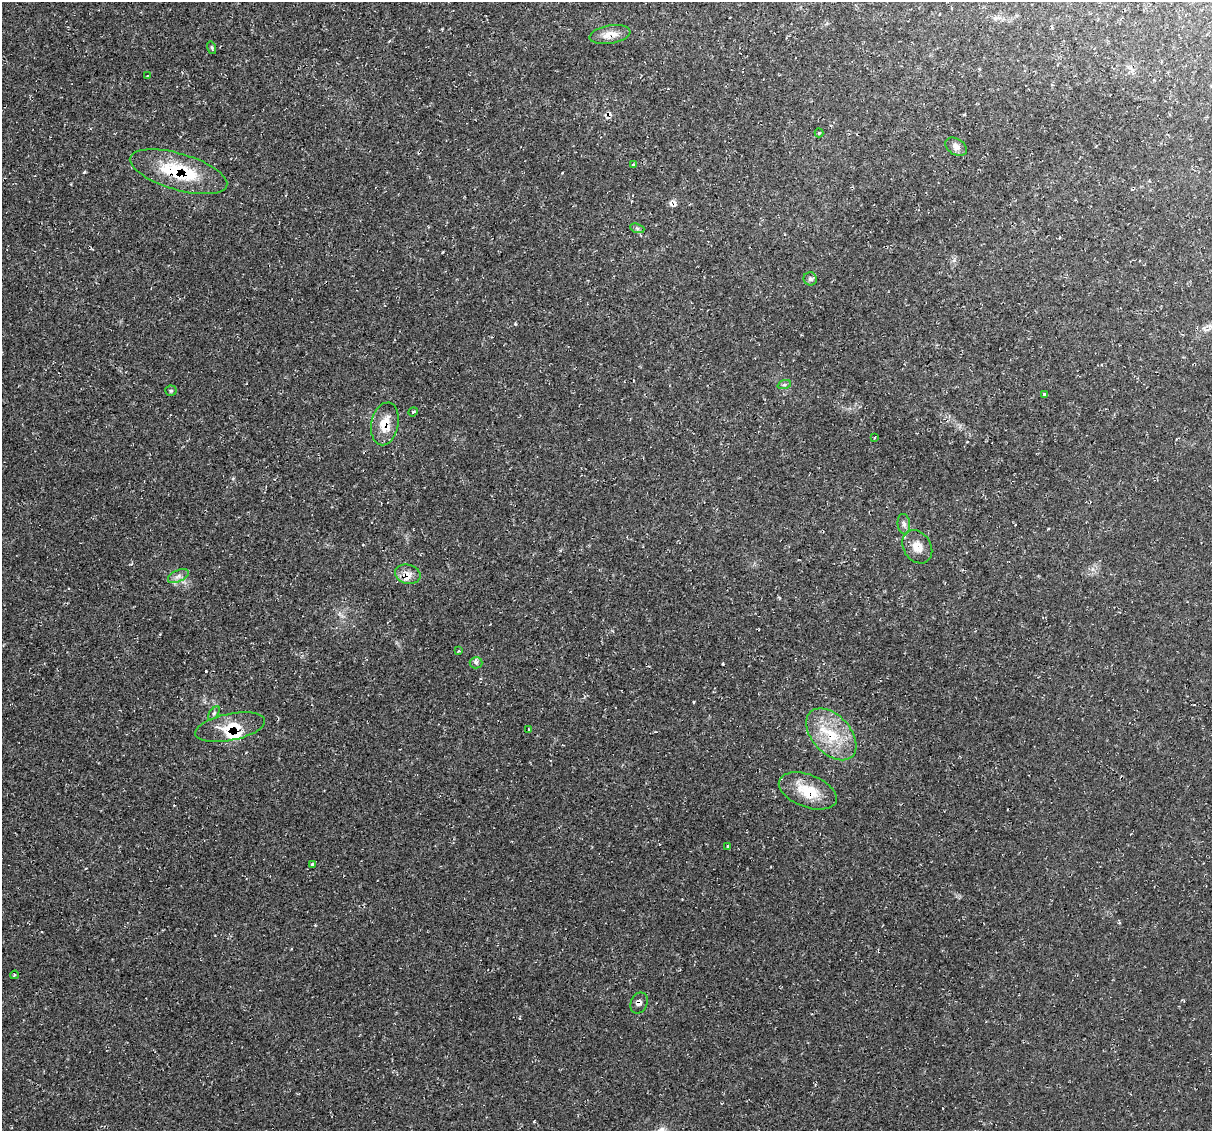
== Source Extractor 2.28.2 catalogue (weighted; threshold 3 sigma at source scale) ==
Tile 10 of 4 x 4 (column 2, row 3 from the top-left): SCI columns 1225-2434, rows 1244-2372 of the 4856 x 4871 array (HDU 1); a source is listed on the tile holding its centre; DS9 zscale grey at full resolution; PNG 1214 x 1133 px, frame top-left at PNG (2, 2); each listed source drawn as its Kron ellipse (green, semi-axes under 4 px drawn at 4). Shown black and unused: <1% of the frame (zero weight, under 2 of 3 exposures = <1% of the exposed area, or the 3 px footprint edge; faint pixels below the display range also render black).
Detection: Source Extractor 2.28.2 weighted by HDU 2 'WHT'; one run over the whole footprint, this tile lists its part. Background 0.0207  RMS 0.0061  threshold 0.0275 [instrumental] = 3 sigma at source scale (4.5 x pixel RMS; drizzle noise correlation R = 1.50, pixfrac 1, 0.05/0.05 arcsec/px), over >= 5 px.
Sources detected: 35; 3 cosmic-ray / hot-pixel residue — neither listed nor drawn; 2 inside a brighter listed object's ellipse — not listed separately; the other 30 listed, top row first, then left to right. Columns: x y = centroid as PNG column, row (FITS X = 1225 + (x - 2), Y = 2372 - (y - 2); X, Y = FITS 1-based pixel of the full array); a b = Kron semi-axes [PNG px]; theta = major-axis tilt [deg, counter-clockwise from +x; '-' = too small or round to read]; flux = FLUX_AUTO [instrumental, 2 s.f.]
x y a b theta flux
610 35 21 9 10 6.7
212 48 6 4 -72 0.87
147 76 3 2 - 0.41
819 133 4 4 - 0.61
956 147 12 8 -34 3.2
633 165 4 3 - 1.2
179 172 50 18 -16 38
637 228 7 4 -19 1.1
810 279 7 6 - 1.7
784 385 7 4 19 1.1
171 391 5 5 - 0.86
1044 395 4 3 - 7.3
413 412 5 4 - 0.75
385 424 21 13 78 11
875 437 3 2 - 0.5
904 524 10 6 -82 2.2
917 547 18 13 -57 7.4
408 574 13 9 -14 5.5
178 576 11 5 25 2.6
459 651 4 3 - 0.63
476 663 6 6 - 1.5
214 713 8 4 54 1.3
230 727 35 13 11 15
529 729 3 3 - 0.91
831 734 31 19 -47 25
808 791 30 16 -21 17
728 846 3 3 - 3.8
312 865 4 3 - 1.9
14 975 4 2 - 0.48
639 1003 11 8 67 2.5
Overlapping masked pixels (flux is a lower limit): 6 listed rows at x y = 610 35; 179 172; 385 424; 408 574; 230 727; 639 1003
Unlisted compact peaks at least as high as the median listed source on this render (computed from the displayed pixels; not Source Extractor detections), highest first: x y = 84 172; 515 324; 694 702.